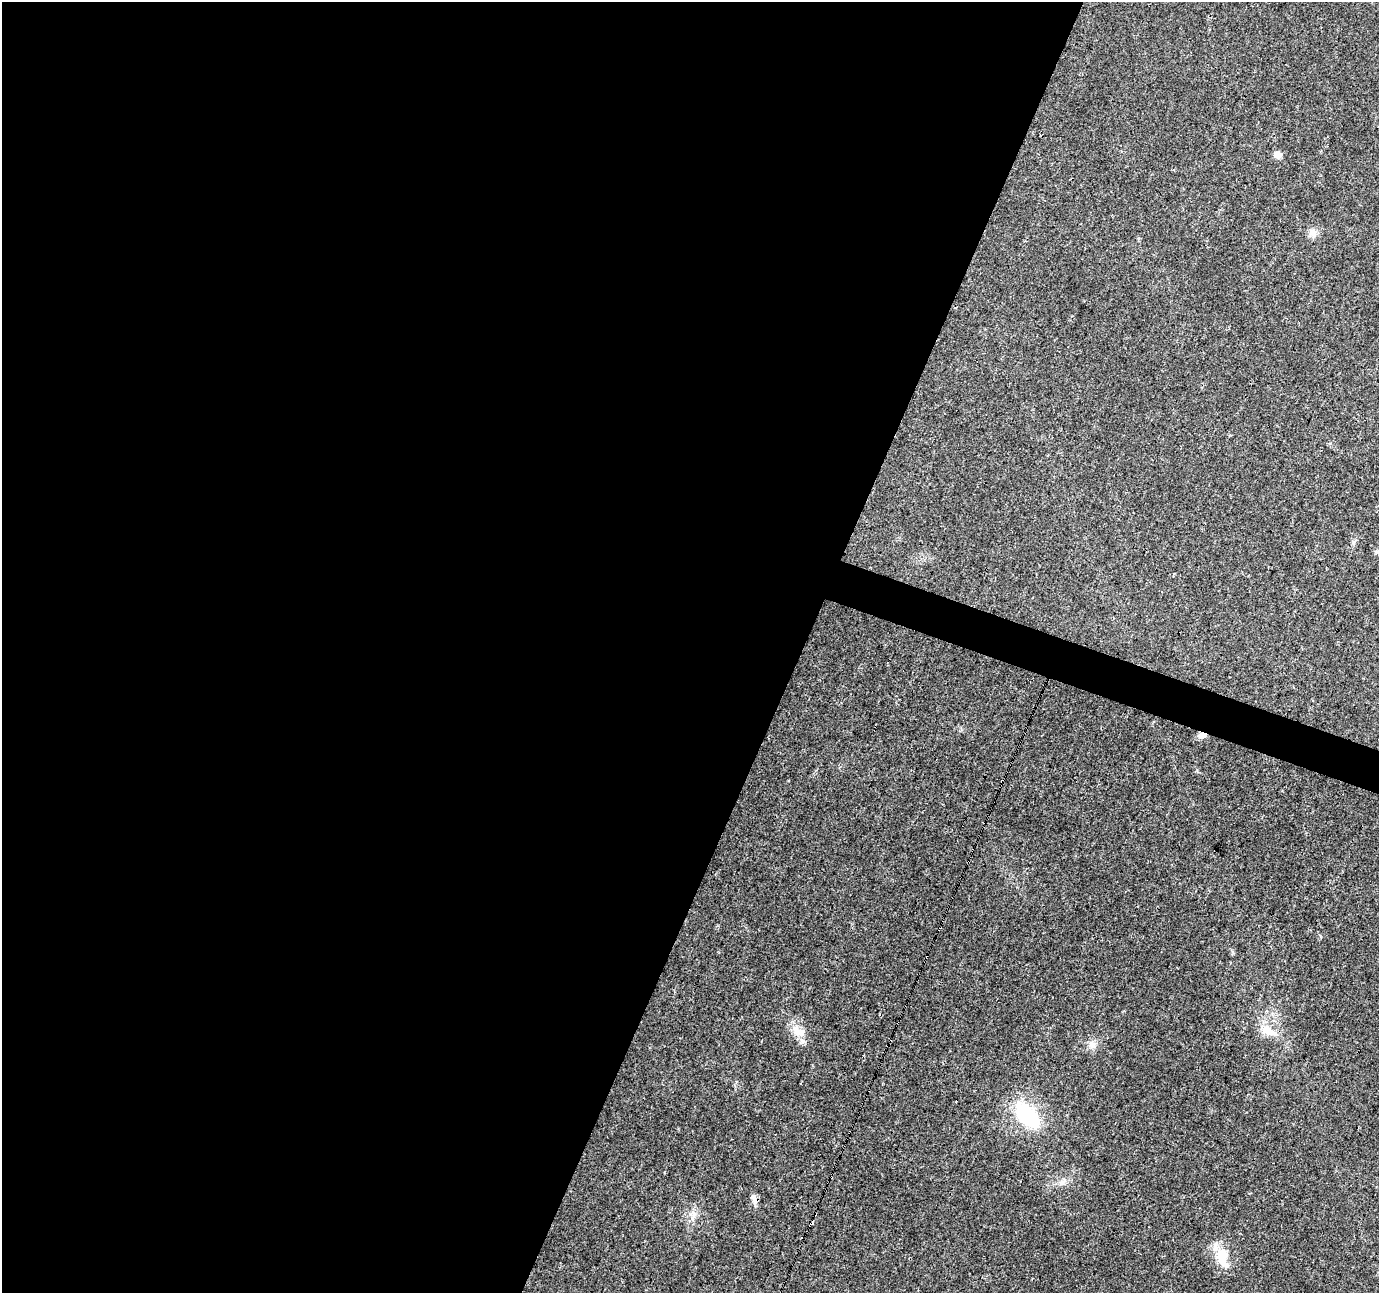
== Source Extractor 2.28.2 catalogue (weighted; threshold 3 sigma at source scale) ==
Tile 5 of 4 x 4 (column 1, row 2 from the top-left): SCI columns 1-1377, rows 2792-4082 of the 5511 x 5649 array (HDU 1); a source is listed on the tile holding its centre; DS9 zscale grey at full resolution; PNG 1381 x 1295 px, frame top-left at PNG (2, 2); no overlay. Shown black and unused: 60% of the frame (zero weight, under 3 of 4 exposures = <1% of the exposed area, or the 3 px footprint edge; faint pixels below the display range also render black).
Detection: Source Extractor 2.28.2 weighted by HDU 2 'WHT'; one run over the whole footprint, this tile lists its part. Background 0.0285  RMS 0.0034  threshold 0.0154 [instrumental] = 3 sigma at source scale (4.5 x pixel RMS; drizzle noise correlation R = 1.50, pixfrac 1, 0.0396/0.0396 arcsec/px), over >= 5 px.
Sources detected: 15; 3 cosmic-ray / hot-pixel residue — not listed; the other 12 listed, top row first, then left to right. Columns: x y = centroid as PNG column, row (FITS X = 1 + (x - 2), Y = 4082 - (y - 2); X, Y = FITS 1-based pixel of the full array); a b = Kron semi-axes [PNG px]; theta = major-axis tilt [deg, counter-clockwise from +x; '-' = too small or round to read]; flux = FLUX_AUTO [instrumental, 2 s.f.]
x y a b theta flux
1278 155 10 8 -15 1.8
1313 233 12 10 -56 2.1
1202 735 9 7 5 1.8
801 1031 15 11 -6 3.6
1269 1031 22 10 -26 5.2
1092 1044 11 9 -47 2.1
1027 1115 34 20 -48 22
1062 1182 7 4 -72 0.81
754 1198 13 7 -68 1.6
694 1214 8 6 -55 1.4
811 1223 4 3 - 1.4
1222 1257 28 15 -74 7.9
Overlapping masked pixels (flux is a lower limit): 2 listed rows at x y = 1202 735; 811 1223